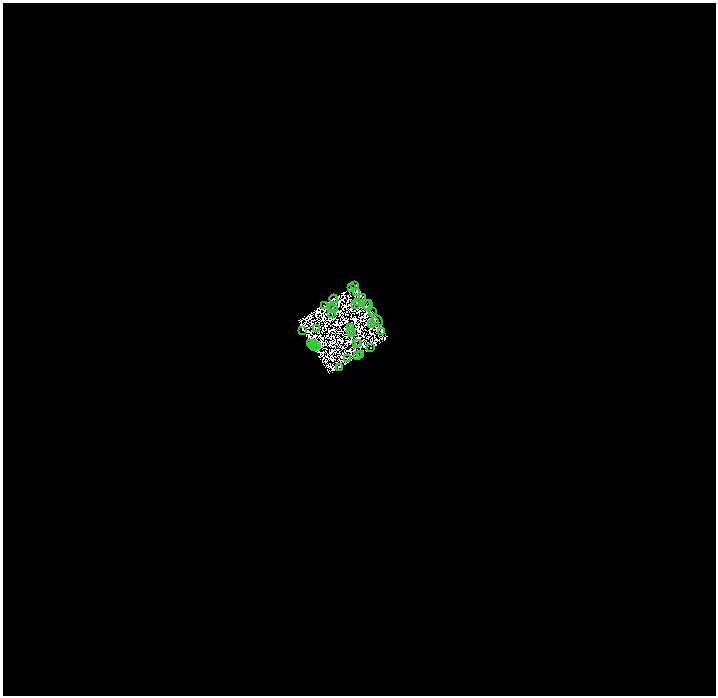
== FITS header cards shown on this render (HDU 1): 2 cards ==
NAXIS1  =                 1427
NAXIS2  =                 1387

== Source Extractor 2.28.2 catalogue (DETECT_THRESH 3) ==
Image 1427 x 1387 px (HDU 1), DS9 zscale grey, zoomed out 1/2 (1 PNG px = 2 x 2 image px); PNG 718 x 698 px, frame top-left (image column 2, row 1387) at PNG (3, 3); each listed source drawn as its Kron ellipse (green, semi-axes under 4 px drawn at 4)
Background 0.0105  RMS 6.7e-06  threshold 2.01e-05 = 3 sigma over >= 5 px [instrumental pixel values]
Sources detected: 151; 116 cannot appear on this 1/2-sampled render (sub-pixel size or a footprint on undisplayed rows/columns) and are neither listed nor drawn; the other 35 listed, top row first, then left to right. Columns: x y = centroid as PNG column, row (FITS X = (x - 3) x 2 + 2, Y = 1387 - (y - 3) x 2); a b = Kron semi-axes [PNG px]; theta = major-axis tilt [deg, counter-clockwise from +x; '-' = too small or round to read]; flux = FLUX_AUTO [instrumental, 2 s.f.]
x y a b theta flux
354 286 3 1 - 1.5
352 288 3 2 - 4
357 293 3 1 - 0.56
362 298 2 1 - 0.63
334 299 4 4 - 0.26
358 303 2 1 - 0.65
356 305 2 1 - 0.88
366 305 4 2 - 3.8
324 306 3 1 - 0.51
368 306 5 2 - 5
332 308 2 1 - 0.51
334 309 2 1 - 0.22
372 312 2 2 - 0.16
332 314 2 1 - 0.65
377 321 6 2 -53 5
375 322 2 1 - 0.059
371 325 3 1 - 0.11
350 328 2 1 - 0.3
316 329 2 1 - 0.34
303 331 2 2 - 1.4
350 331 2 2 - 0.27
382 332 2 1 - 0.67
352 333 2 1 - 0.24
311 344 2 1 - 0.48
314 344 2 1 - 0.74
356 344 2 1 - 0.17
358 344 2 1 - 0.41
312 346 2 1 - 1.1
317 346 3 2 - 0.26
314 347 2 1 - 0.83
370 348 2 2 - 0.35
360 355 3 1 - 1
358 356 2 1 - 0.55
348 359 2 1 - 0.82
340 368 4 2 - 0.18
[116 sub-pixel or undisplayed-footprint detections neither listed nor drawn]